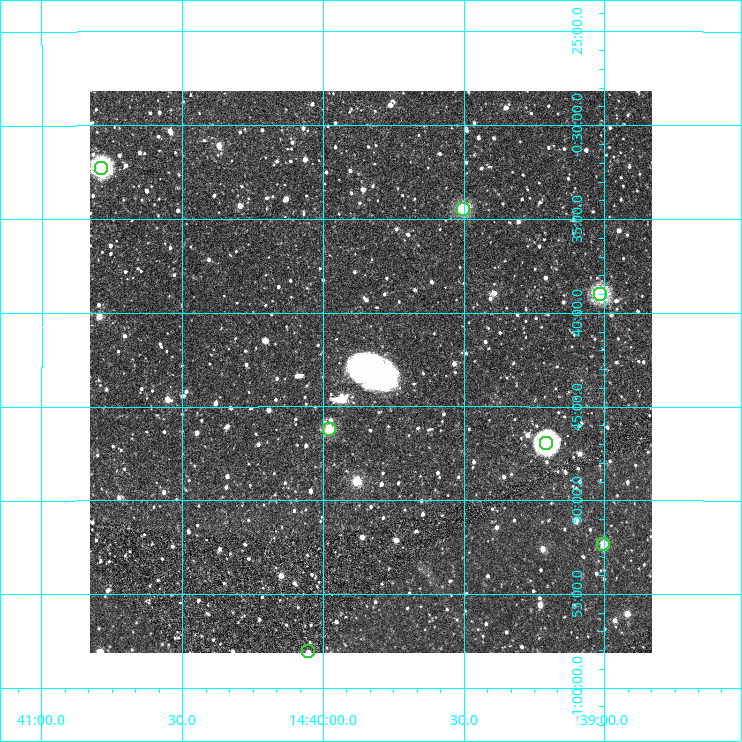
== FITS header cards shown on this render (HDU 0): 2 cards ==
NAXIS1  =                  562
NAXIS2  =                  562

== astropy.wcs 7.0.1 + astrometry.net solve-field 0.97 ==
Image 562 x 562 px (HDU 0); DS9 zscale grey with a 90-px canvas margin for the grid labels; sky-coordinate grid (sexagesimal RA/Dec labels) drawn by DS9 from the SOLVED WCS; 7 Tycho-2 reference stars matched to detected sources circled (green)
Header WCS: RA---TAN/DEC--TAN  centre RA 14:39:50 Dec -00:43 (219.96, -0.72 deg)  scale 3.2 arcsec/px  FOV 30.0' x 30.0'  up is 0 deg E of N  parity normal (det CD < 0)
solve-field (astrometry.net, Tycho-2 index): VERIFIED the header's WCS against the Tycho-2 star catalogue (7 matches, 0 conflicts) and refined it, rather than solving blind
Solved WCS: RA---TAN-SIP/DEC--TAN-SIP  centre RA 14:39:50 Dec -00:43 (219.96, -0.72 deg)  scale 3.2 arcsec/px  FOV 30.0' x 30.0'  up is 0 deg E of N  parity normal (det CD < 0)
The solver's refit moves the header's centre by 0.4 arcsec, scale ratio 0.9996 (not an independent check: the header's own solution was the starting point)
Tycho-2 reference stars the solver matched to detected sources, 7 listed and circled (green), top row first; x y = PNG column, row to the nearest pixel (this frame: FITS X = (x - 90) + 1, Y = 562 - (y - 91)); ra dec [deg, ICRS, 3 dp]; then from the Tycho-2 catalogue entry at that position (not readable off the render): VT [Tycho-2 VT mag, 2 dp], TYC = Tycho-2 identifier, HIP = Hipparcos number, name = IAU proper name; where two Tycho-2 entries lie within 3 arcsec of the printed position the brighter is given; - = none
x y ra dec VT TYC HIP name
101 168 220.197 -0.538 10.59 4985-338-1 - -
463 209 219.876 -0.575 11.96 4985-158-1 - -
600 294 219.754 -0.650 10.60 4985-366-1 - -
329 429 219.995 -0.770 12.12 4985-714-1 - -
546 443 219.802 -0.782 9.50 4985-709-1 - -
603 544 219.751 -0.872 11.68 4985-571-1 - -
308 651 220.013 -0.968 12.08 4985-404-1 - -